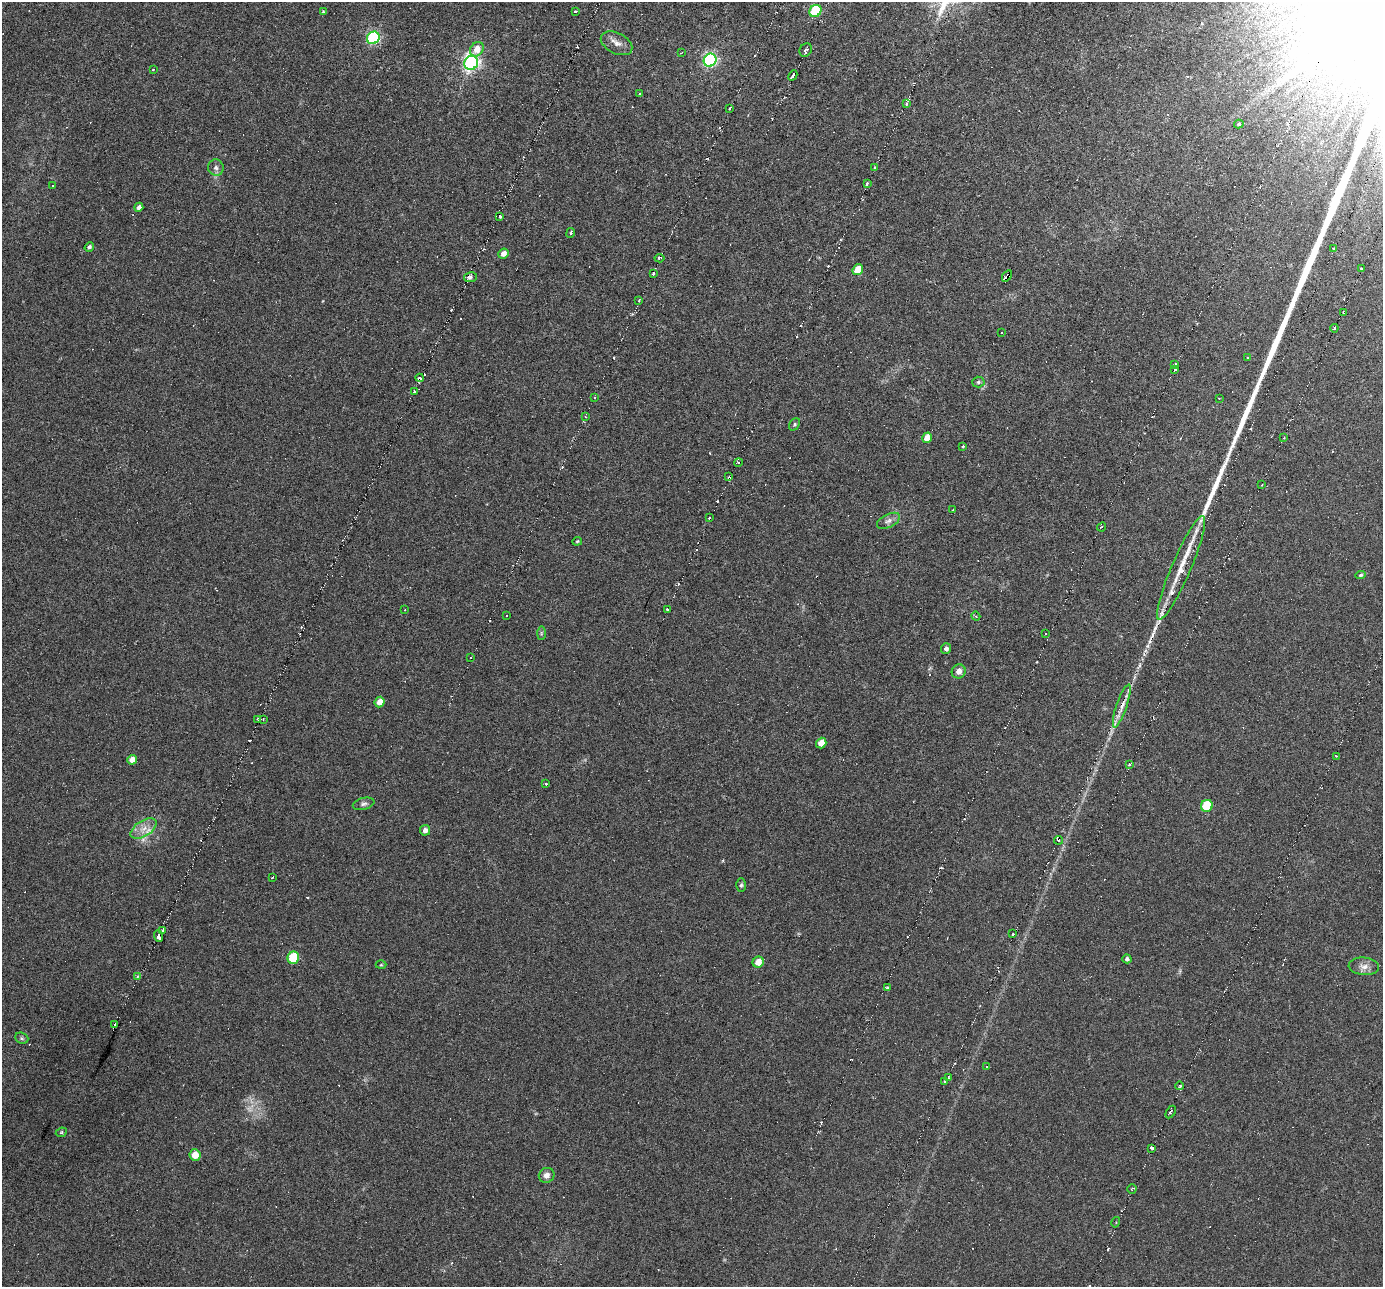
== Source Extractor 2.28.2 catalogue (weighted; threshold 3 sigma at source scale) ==
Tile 10 of 4 x 4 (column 2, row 3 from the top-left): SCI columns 1382-2762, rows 1426-2710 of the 5556 x 5578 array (HDU 1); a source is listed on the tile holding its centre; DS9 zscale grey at full resolution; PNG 1385 x 1289 px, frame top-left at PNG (2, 2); each listed source drawn as its Kron ellipse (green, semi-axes under 4 px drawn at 4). Shown black and unused: <1% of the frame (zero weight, under 3 of 6 exposures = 2% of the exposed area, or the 3 px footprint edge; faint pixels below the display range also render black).
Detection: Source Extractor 2.28.2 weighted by HDU 2 'WHT'; one run over the whole footprint, this tile lists its part. Background -0.17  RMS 0.0059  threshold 0.0241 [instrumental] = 3 sigma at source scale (4.09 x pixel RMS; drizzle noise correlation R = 1.36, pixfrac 0.8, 0.05/0.05 arcsec/px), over >= 5 px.
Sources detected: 153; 2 too faint to see at this stretch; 44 cosmic-ray / hot-pixel residue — neither listed nor drawn; the other 107 listed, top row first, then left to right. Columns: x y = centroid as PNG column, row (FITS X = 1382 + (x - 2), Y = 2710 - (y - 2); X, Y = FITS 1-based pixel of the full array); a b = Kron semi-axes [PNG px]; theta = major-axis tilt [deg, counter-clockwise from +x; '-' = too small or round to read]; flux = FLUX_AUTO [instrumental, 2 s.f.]
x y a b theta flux
323 11 3 3 - 0.48
575 11 3 3 - 0.97
815 11 6 5 - 41
373 38 6 6 - 88
617 43 17 10 -27 4.6
477 49 8 6 51 6.1
806 50 7 6 - 1.6
681 53 3 2 - 0.3
710 60 7 6 - 110
471 63 7 6 - 180
153 69 3 2 - 0.59
793 75 5 3 - 2.9
640 94 3 3 - 2
906 103 4 3 - 1.6
730 108 3 2 - 1.2
1239 124 5 3 - 0.77
216 168 8 8 - 2
875 168 4 3 - 1
867 183 4 2 - 1.6
53 186 3 2 - 0.62
139 207 4 4 - 1.9
500 216 3 3 - 1.8
571 233 5 3 - 1.9
89 247 5 4 - 1.2
1333 249 3 2 - 1.2
504 254 5 5 - 3.5
659 258 5 2 - 0.57
1361 268 3 2 - 0.75
858 270 6 5 - 9.6
653 273 3 3 - 1.5
1007 276 6 3 56 28
470 277 6 5 - 1.3
639 301 3 2 - 0.92
1343 313 3 2 - 0.6
1334 328 4 3 - 3
1001 333 3 2 - 0.42
1248 358 3 2 - 0.46
1175 364 2 2 - 0.94
1175 370 3 3 - 0.85
420 378 4 2 - 1.5
978 382 6 5 - 0.94
414 391 3 3 - 1.1
595 397 3 3 - 1.4
1219 398 3 2 - 1
586 417 3 2 - 0.93
794 424 7 5 57 0.86
927 438 5 4 - 6.3
1284 438 2 2 - 0.47
962 446 3 2 - 0.58
738 463 4 3 - 0.74
728 477 3 2 - 0.68
1262 485 2 2 - 0.43
953 510 3 2 - 0.47
710 518 3 3 - 1.9
888 521 12 6 26 2.5
1102 527 5 2 - 0.54
577 541 5 3 - 0.61
1181 568 56 9 67 18
1360 575 5 4 - 0.85
405 610 3 2 - 0.4
668 610 3 2 - 0.92
506 615 3 3 - 0.8
976 616 4 4 - 0.9
541 633 7 4 89 0.82
1045 633 3 3 - 1.8
946 649 5 5 - 1.5
471 657 3 2 - 1.1
959 671 7 6 - 2.9
380 702 5 5 - 5.3
1122 706 23 5 71 6.7
257 719 3 2 - 0.7
263 719 4 2 - 0.44
821 743 5 5 - 6.3
1337 756 3 2 - 0.4
132 760 5 4 - 4.2
1129 764 2 2 - 1
546 784 3 3 - 0.81
364 804 11 6 14 1.8
1207 806 6 5 - 20
144 829 14 7 33 5.1
425 830 5 5 - 2.3
1059 840 4 2 - 0.72
273 877 4 2 - 0.5
741 885 7 5 88 1
163 930 4 3 - 1.3
1012 934 3 2 - 0.62
159 936 6 3 -71 4.7
293 958 6 6 - 24
1127 959 4 4 - 1.2
758 962 6 5 - 6
381 965 5 3 - 0.5
1364 966 15 8 -5 3.8
137 976 4 3 - 0.72
887 987 3 3 - 0.65
115 1024 2 2 - 0.69
22 1038 7 5 -21 0.93
986 1067 3 3 - 1.4
948 1078 3 3 - 1.1
944 1082 4 3 - 1.8
1180 1086 4 4 - 1.1
1171 1112 7 2 60 1.2
61 1132 6 4 24 0.86
1152 1149 3 3 - 6
195 1155 6 5 - 6.5
547 1175 8 7 - 2.7
1132 1189 5 2 - 0.58
1116 1222 5 3 - 0.57
Overlapping masked pixels (flux is a lower limit): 1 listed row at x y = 1007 276